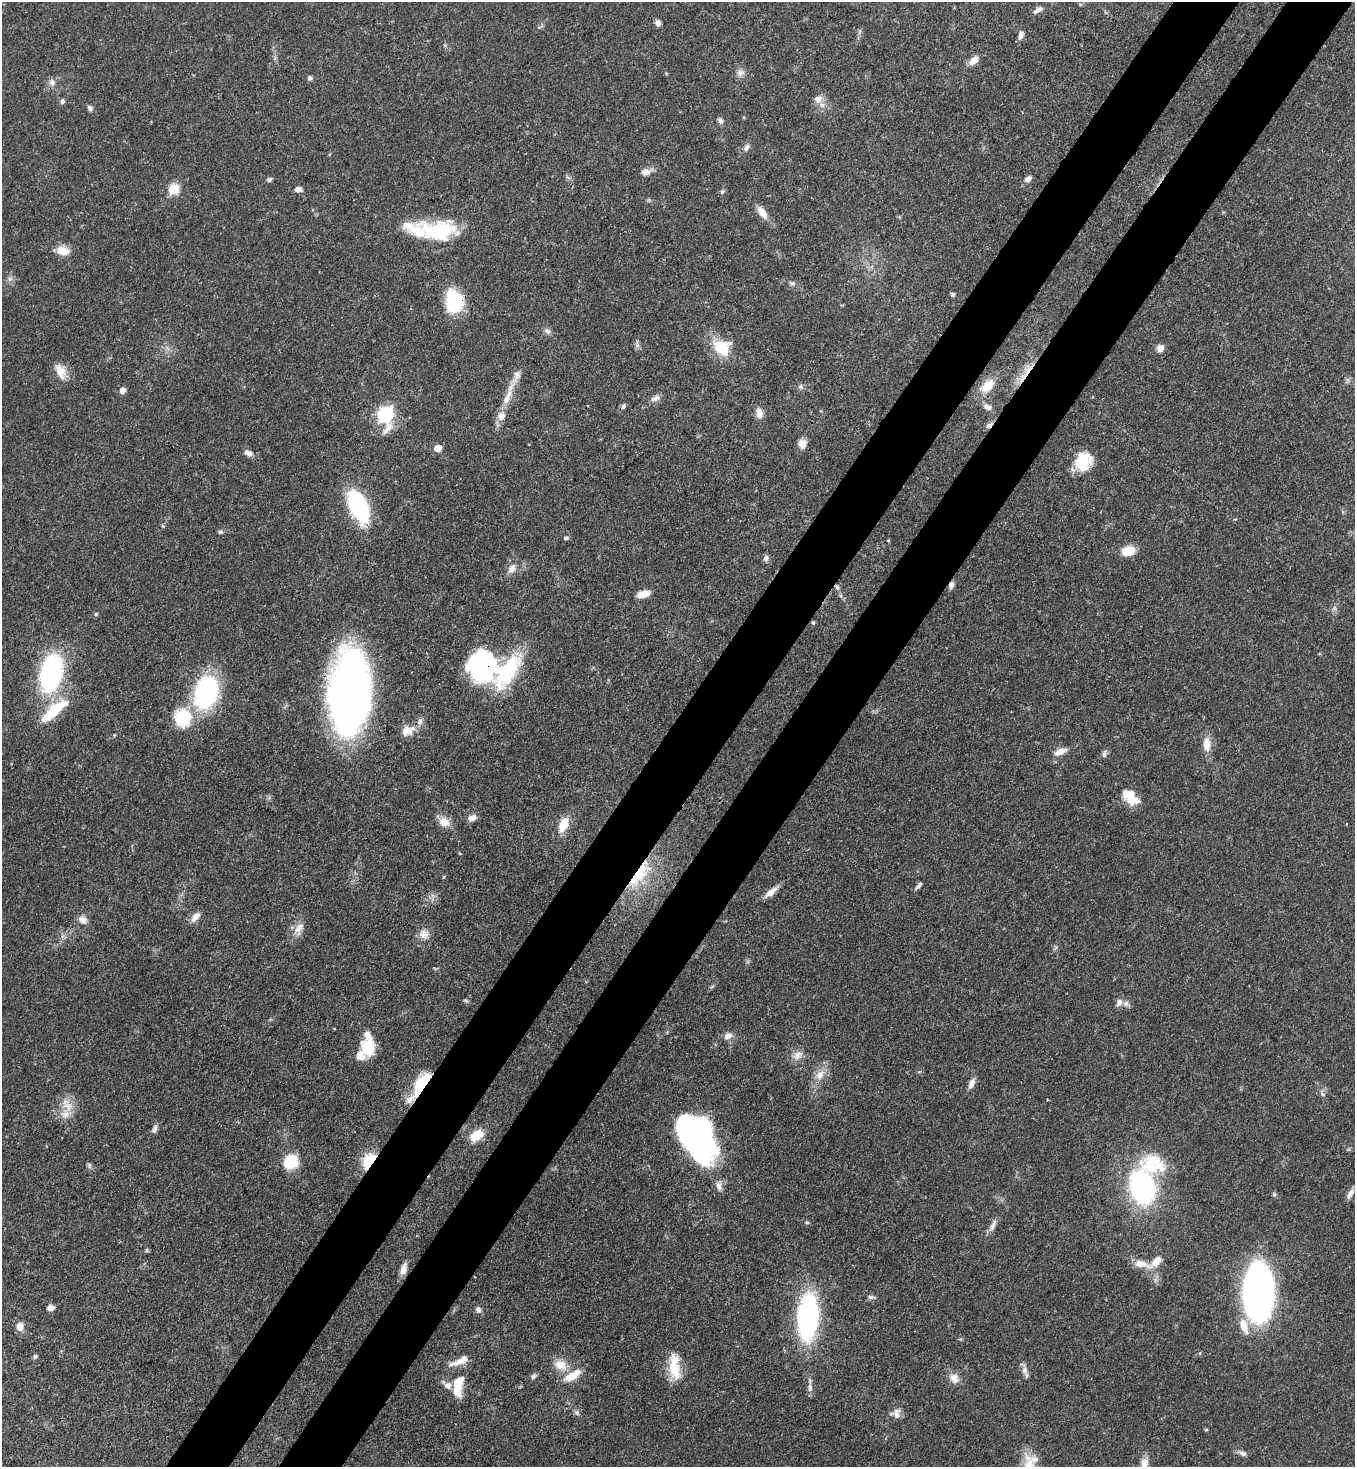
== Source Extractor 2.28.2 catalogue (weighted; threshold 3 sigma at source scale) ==
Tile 10 of 4 x 4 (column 2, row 3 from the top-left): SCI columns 1717-3069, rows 1525-2989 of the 6001 x 5979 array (HDU 1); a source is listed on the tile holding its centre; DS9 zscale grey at full resolution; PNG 1357 x 1469 px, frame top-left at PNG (2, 2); no overlay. Shown black and unused: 10% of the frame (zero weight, under 3 of 4 exposures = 7% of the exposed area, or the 3 px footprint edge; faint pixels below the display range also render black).
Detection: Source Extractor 2.28.2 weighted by HDU 2 'WHT'; one run over the whole footprint, this tile lists its part. Background 0.0699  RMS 0.0036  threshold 0.0163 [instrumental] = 3 sigma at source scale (4.5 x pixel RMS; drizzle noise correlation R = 1.50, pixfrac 1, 0.05/0.05 arcsec/px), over >= 5 px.
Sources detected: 144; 1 inside a brighter object's white glare — not listed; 17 inside a brighter listed object's ellipse — not listed separately; the other 126 listed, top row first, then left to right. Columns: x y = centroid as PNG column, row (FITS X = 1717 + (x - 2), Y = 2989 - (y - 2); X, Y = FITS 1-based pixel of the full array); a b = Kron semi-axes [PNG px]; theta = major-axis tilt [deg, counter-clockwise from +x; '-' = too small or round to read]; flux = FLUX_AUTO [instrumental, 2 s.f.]
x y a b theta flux
1038 10 14 5 31 1.6
658 23 7 6 - 1.6
1021 35 11 6 73 1.5
974 60 12 7 40 3.1
666 73 5 3 - 0.32
740 73 10 9 - 1.8
310 78 6 6 - 0.86
52 82 10 8 -54 1.8
818 99 11 9 9 2.8
62 101 7 5 84 0.88
90 108 8 6 -51 1.1
720 120 9 6 -60 1.1
746 147 11 6 53 1.5
645 172 11 9 -1 2.3
269 179 7 5 17 0.8
1028 179 8 6 37 1.8
174 189 6 5 - 26
298 189 10 7 2 1.4
722 191 7 6 - 0.8
762 212 17 8 -54 4.1
438 231 49 24 -4 25
63 251 18 11 -13 4.5
10 279 7 6 - 1.1
792 283 10 6 -22 1
953 294 5 5 - 0.63
454 302 25 18 -89 20
547 331 10 7 -40 1.3
637 345 7 5 56 0.85
721 347 25 18 -43 11
1160 348 9 8 - 2.2
1028 370 26 7 54 5.6
61 371 22 13 -66 4.7
987 386 22 12 45 6.2
801 387 7 4 -72 0.7
122 390 7 6 - 1.8
507 397 27 8 67 6.3
655 398 13 7 24 1.8
623 406 8 6 59 0.86
987 407 12 7 -27 1.8
759 413 14 8 -84 2.6
385 414 8 7 - 96
989 425 11 6 38 1.5
802 443 10 10 - 2.7
438 448 5 5 - 5.2
248 453 11 7 -26 1.9
1082 461 20 15 84 13
358 506 28 14 -66 47
220 532 6 5 - 0.67
566 538 6 4 26 0.69
888 541 4 3 - 0.44
1128 551 15 11 9 5.9
766 558 8 6 77 1.2
512 569 14 9 52 2.8
951 585 9 6 79 1.3
837 587 8 5 -73 0.99
643 594 12 6 14 4.7
96 614 5 4 - 0.6
813 623 5 4 - 0.55
482 665 36 31 67 50
51 673 31 17 77 67
206 692 32 21 73 53
350 692 73 34 88 230
54 711 42 13 41 15
183 718 22 20 -68 16
409 730 16 14 20 4.1
1207 745 19 9 -87 4.6
1060 751 17 8 23 3.3
1104 754 10 5 80 1.1
1132 799 18 12 -14 6.2
472 818 11 7 21 2.1
444 822 15 12 -29 3.8
563 825 19 9 67 6.8
639 874 44 14 55 18
918 886 11 4 50 1
771 892 19 6 39 3.1
195 917 14 7 49 2.7
83 920 13 10 -29 2.5
299 929 19 11 62 3.8
424 934 14 13 - 3.3
466 1001 8 4 -35 0.58
1119 1002 10 8 73 1.8
728 1036 12 8 24 2.1
368 1048 19 15 -88 10
798 1055 15 11 33 3
820 1075 16 11 60 4.3
971 1084 14 6 65 2.2
422 1085 34 13 56 18
1322 1094 6 4 -46 0.73
68 1106 16 13 -35 5.1
154 1129 12 6 69 1.3
477 1135 17 11 37 6.3
697 1138 43 26 -64 130
369 1161 15 10 58 14
290 1162 14 12 38 13
89 1165 8 6 -77 0.77
718 1186 12 7 -74 2.1
1143 1187 31 22 -77 64
1274 1194 5 5 - 0.56
1350 1194 15 6 61 1.9
807 1222 5 5 - 0.5
993 1225 19 6 65 2.2
147 1250 6 4 -90 0.45
1141 1264 27 9 -15 4.7
404 1269 15 7 74 2.8
1258 1293 36 18 89 250
871 1297 11 5 -11 0.95
50 1308 8 6 13 1.9
478 1310 9 8 - 1.3
808 1317 34 14 86 94
1244 1326 22 10 -69 5.8
20 1327 11 8 -83 2.8
35 1357 6 5 - 0.74
561 1365 18 14 -20 5.4
674 1367 35 13 -85 10
1024 1370 15 7 -81 2
533 1376 8 6 32 1
572 1376 23 9 31 6.5
954 1378 14 12 -45 3.4
458 1386 27 12 83 9
810 1388 12 6 -86 1.7
577 1412 9 6 -49 0.97
896 1414 12 12 - 2.6
1206 1430 5 3 - 0.34
1242 1453 12 6 -29 1.4
1034 1459 12 9 6 2.5
1144 1464 18 10 82 3.5
Overlapping masked pixels (flux is a lower limit): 13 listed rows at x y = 454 302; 1028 370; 989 425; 1082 461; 358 506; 951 585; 837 587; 813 623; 482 665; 350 692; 639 874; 422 1085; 369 1161
Isophote crosses this tile's border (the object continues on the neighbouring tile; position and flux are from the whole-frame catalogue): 1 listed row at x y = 1144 1464